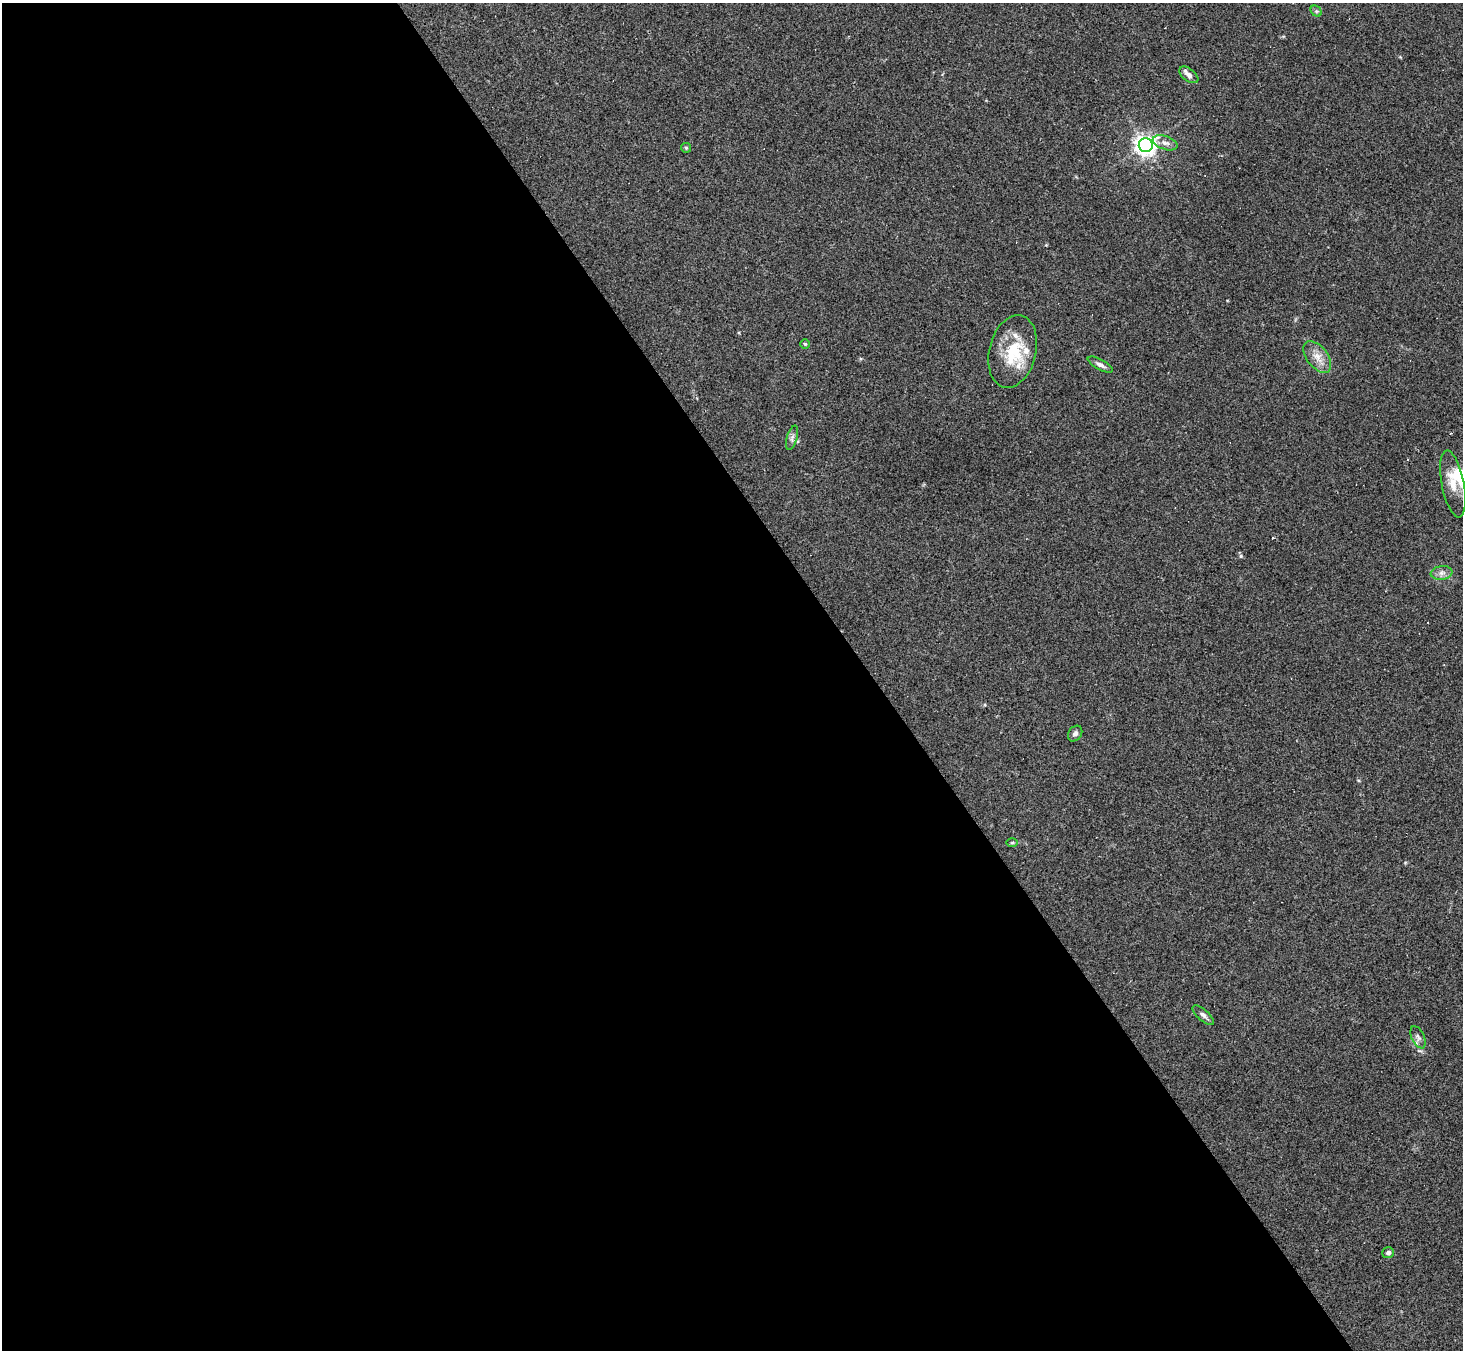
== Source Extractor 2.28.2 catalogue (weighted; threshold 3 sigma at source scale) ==
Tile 9 of 4 x 4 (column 1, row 3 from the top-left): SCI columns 1-1461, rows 1639-2986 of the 5843 x 5835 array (HDU 1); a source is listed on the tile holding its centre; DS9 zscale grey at full resolution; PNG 1465 x 1352 px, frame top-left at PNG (2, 3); each listed source drawn as its Kron ellipse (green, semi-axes under 4 px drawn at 4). Shown black and unused: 60% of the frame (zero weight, under 2 of 3 exposures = <1% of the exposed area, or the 3 px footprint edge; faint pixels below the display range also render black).
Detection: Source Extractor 2.28.2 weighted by HDU 2 'WHT'; one run over the whole footprint, this tile lists its part. Background 0.101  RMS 0.0084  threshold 0.0379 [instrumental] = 3 sigma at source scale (4.5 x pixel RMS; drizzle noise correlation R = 1.50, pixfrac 1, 0.05/0.05 arcsec/px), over >= 5 px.
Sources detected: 24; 1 cosmic-ray / hot-pixel residue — neither listed nor drawn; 6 inside a brighter listed object's ellipse — not listed separately; the other 17 listed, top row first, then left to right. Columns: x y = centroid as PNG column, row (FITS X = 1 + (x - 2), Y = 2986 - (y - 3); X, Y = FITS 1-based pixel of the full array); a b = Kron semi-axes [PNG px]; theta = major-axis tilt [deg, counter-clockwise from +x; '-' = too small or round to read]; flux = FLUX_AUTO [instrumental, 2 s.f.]
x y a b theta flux
1316 11 6 5 - 1.4
1189 75 11 6 -37 4.2
1165 143 13 7 -18 4.3
1146 145 7 6 - 550
686 148 5 4 - 1
805 344 4 4 - 1.1
1013 352 37 23 76 36
1317 357 18 10 -52 9.2
1100 365 14 5 -29 3.5
792 438 12 5 74 2.7
1453 484 34 11 -79 15
1442 573 11 6 7 3.9
1075 734 8 6 53 2.9
1012 843 6 4 1 1.1
1203 1015 13 5 -40 3.3
1418 1037 12 6 -64 3.1
1388 1253 6 5 - 2.6